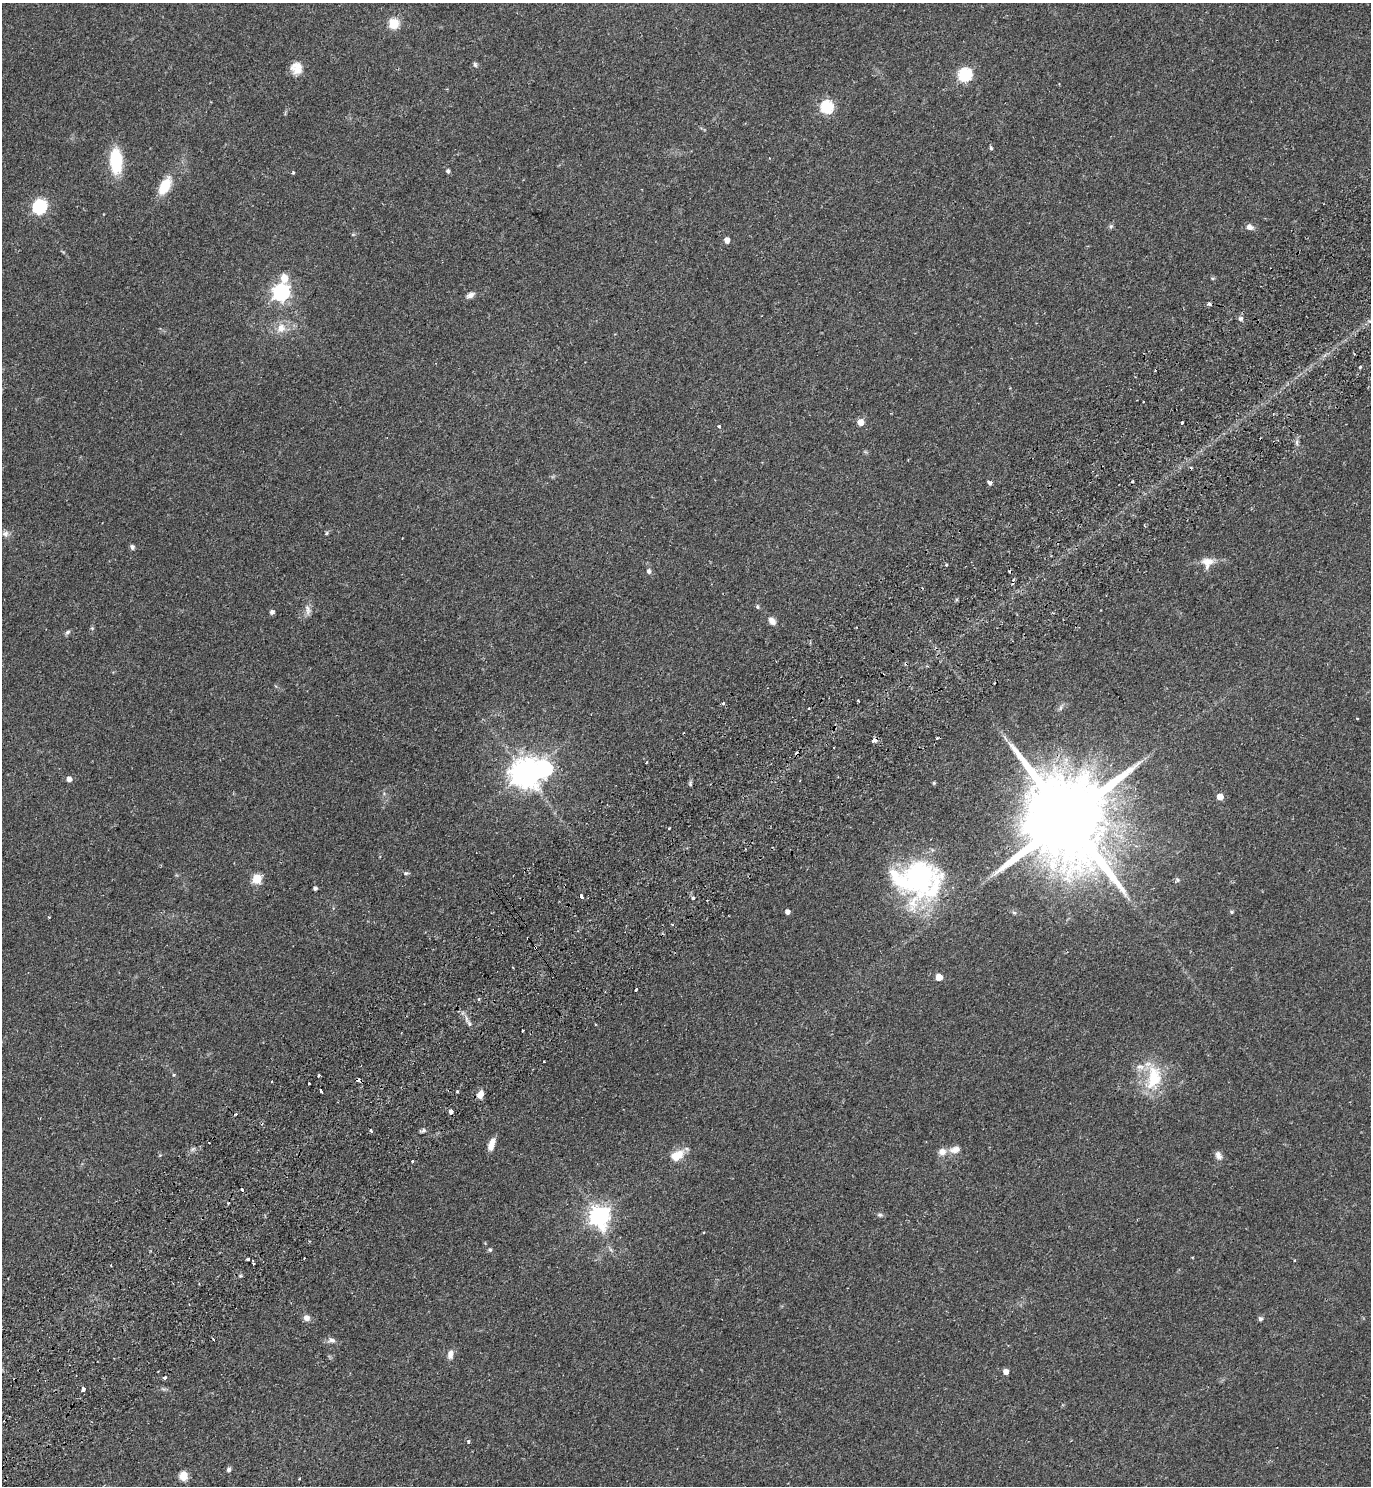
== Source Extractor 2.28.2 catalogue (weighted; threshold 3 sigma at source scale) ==
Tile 7 of 4 x 4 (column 3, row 2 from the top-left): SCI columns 3075-4443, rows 3018-4501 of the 6010 x 6034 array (HDU 1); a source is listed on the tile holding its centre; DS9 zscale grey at full resolution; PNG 1373 x 1488 px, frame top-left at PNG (2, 3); no overlay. Shown black and unused: <1% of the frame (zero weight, under 2 of 3 exposures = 3% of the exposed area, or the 3 px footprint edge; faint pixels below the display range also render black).
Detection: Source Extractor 2.28.2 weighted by HDU 2 'WHT'; one run over the whole footprint, this tile lists its part. Background 0.146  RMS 0.0066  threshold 0.0298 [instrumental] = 3 sigma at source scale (4.5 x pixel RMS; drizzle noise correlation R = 1.50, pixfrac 1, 0.05/0.05 arcsec/px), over >= 5 px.
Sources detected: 112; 1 inside a brighter object's white glare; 12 cosmic-ray / hot-pixel residue — not listed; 2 inside a brighter listed object's ellipse — not listed separately; the other 97 listed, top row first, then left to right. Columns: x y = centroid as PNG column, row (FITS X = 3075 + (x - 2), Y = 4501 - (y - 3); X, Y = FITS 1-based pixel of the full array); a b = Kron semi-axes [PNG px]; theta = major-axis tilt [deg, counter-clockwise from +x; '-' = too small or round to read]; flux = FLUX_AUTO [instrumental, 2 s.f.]
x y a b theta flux
393 23 5 5 - 41
475 64 7 5 -73 1.2
296 68 14 13 - 7.8
965 75 6 6 - 82
827 107 6 6 - 68
991 148 5 5 - 1
116 161 26 12 -87 28
448 171 6 5 - 1.3
293 172 4 4 - 0.75
165 186 19 10 60 16
39 207 9 6 70 100
1111 226 6 5 - 1.2
1250 227 9 7 -17 3.1
727 240 5 4 - 4.3
281 292 9 7 75 210
471 295 10 6 25 2.9
1209 304 4 3 - 2
1240 319 6 6 - 1.5
281 328 13 11 63 7
1360 367 4 3 - 0.78
860 422 5 5 - 6.8
1182 423 3 3 - 1.9
719 426 4 4 - 1.2
990 483 6 5 - 1.8
327 533 6 4 88 0.86
5 534 8 7 - 2.7
132 547 6 5 - 1.5
1207 562 15 14 - 7
947 565 3 3 - 1.6
649 571 7 6 - 1.6
757 607 6 5 - 1.1
308 610 15 6 -84 3.4
272 612 4 4 - 2.4
772 621 10 7 -50 3.8
92 628 5 5 - 0.81
67 632 8 5 28 1.3
723 703 4 3 - 0.88
1357 718 4 2 - 0.45
937 738 3 3 - 0.9
874 740 4 3 - 12
646 762 3 2 - 0.65
544 769 8 7 - 120
525 773 9 9 - 910
69 779 5 5 - 3.6
934 783 5 4 - 0.72
690 784 7 4 -76 1.1
1220 797 5 5 - 7.1
1067 819 39 19 -55 15000
669 828 3 3 - 1.3
406 873 7 5 1 1.2
918 878 51 45 -45 120
257 879 5 5 - 29
1178 880 6 5 - 1.1
315 888 4 3 - 1.5
581 896 4 3 - 3.5
693 898 3 3 - 1.5
787 912 4 4 - 2.9
1231 912 5 4 - 0.97
535 948 3 3 - 0.95
513 968 3 3 - 1.6
939 977 5 5 - 8.9
636 989 3 3 - 1.8
479 999 4 4 - 0.91
470 1024 5 5 - 1.3
522 1030 3 3 - 1.6
544 1061 2 2 - 0.65
174 1075 4 3 - 0.84
318 1076 3 2 - 0.75
1154 1078 33 18 81 28
358 1080 4 3 - 2.2
309 1083 3 2 - 1.2
321 1091 4 3 - 2.1
457 1091 3 3 - 0.77
480 1094 10 7 73 4.3
451 1111 3 3 - 31
236 1114 3 3 - 0.8
424 1130 7 5 10 1.4
491 1144 13 6 73 6.2
955 1149 15 9 14 5
1218 1155 11 8 -67 3
677 1156 17 11 33 10
412 1161 3 3 - 1.6
880 1215 7 5 0 1.3
599 1216 8 7 - 360
490 1250 5 5 - 1
248 1259 3 3 - 1.1
253 1264 3 2 - 1.1
306 1318 7 6 - 3.7
1260 1319 5 4 - 1.9
332 1340 10 6 -3 2.5
450 1355 12 8 81 3.5
1006 1372 5 4 - 4.5
165 1377 4 4 - 1.3
83 1389 4 3 - 2.9
468 1442 5 4 - 1.3
229 1470 7 5 84 1.6
183 1476 10 9 - 5.8
Overlapping masked pixels (flux is a lower limit): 4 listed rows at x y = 874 740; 1067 819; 535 948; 358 1080